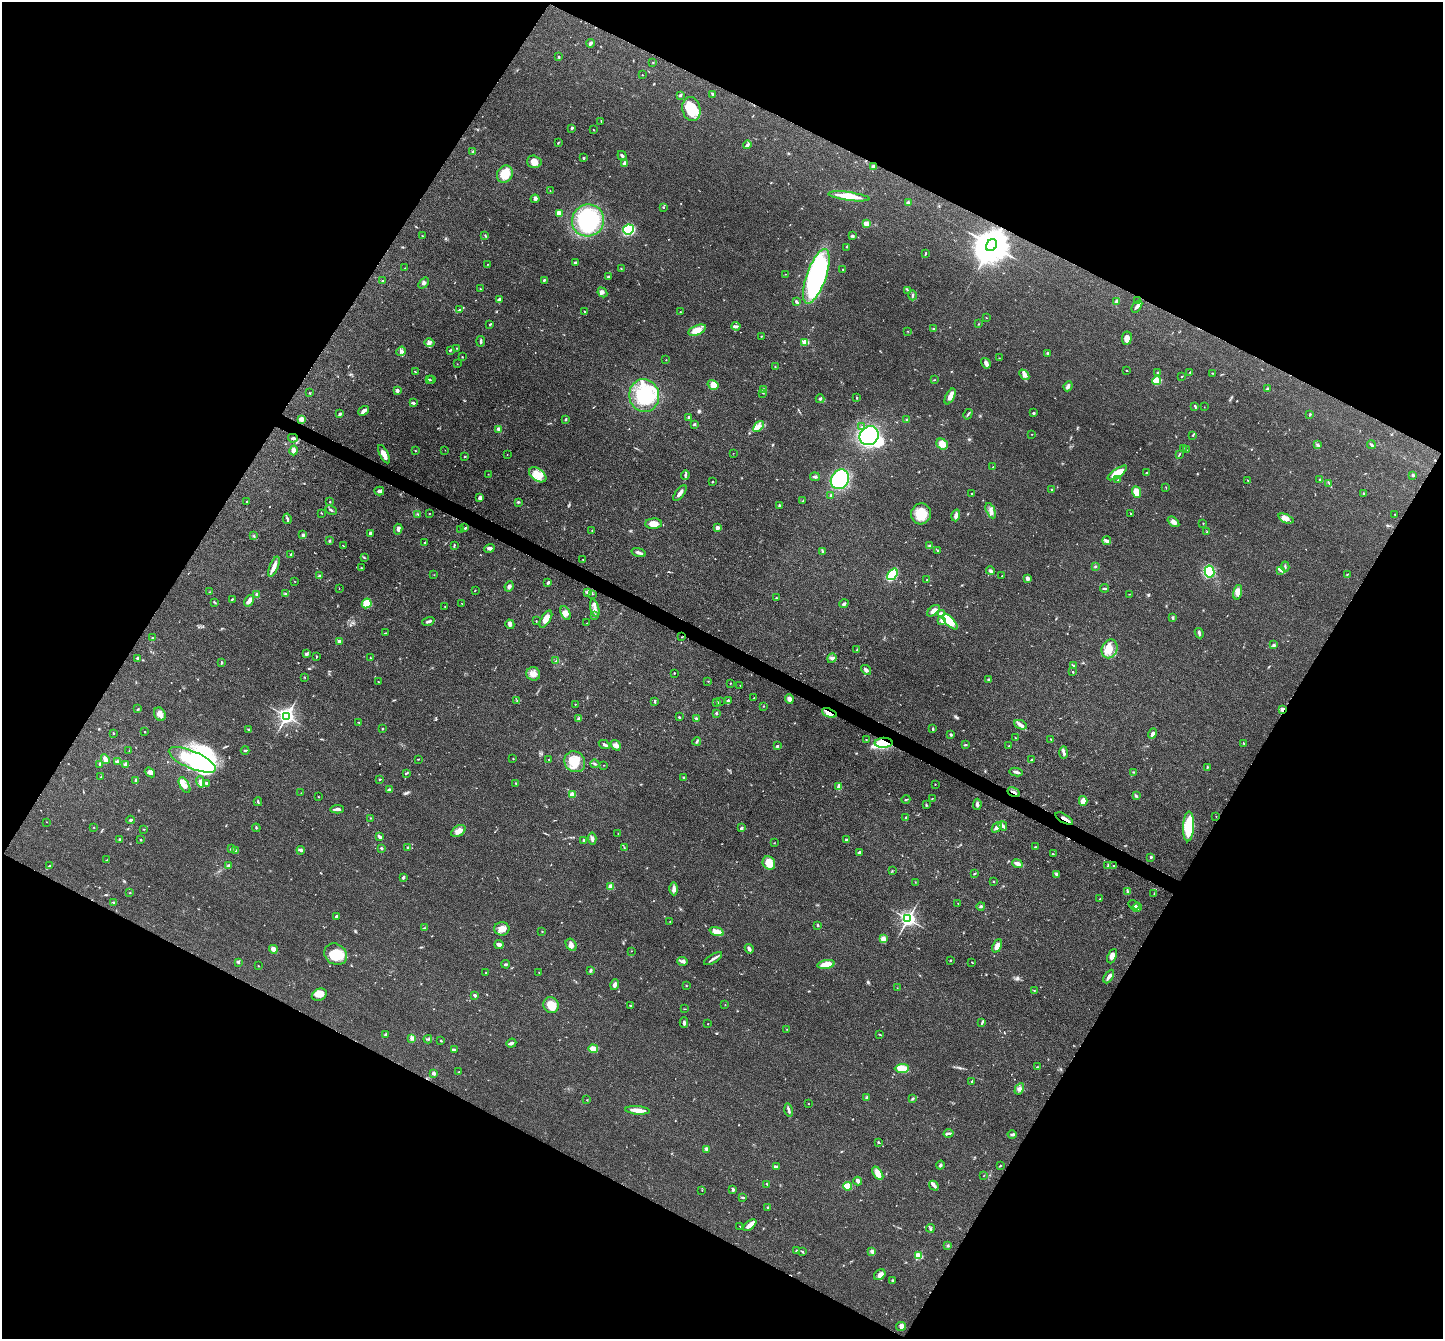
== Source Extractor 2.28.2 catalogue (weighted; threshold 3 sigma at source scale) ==
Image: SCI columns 3-5766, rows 147-5491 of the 5767 x 5775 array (HDU 1 of 3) = the unmasked area's bounding box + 8 px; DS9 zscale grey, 4 x 4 block average (1 PNG px = mean of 4 x 4 image px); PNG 1445 x 1341 px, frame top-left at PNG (2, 2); each listed source drawn as its Kron ellipse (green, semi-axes under 4 px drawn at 4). Shown black and unused: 47% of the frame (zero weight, under 3 of 4 exposures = <1% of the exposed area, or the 3 px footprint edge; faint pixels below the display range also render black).
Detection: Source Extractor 2.28.2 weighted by HDU 2 'WHT'. Background 0.0996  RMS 0.006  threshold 0.027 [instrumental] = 3 sigma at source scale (4.5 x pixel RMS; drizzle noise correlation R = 1.50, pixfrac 1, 0.05/0.05 arcsec/px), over >= 5 px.
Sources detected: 652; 4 inside a brighter object's white glare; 5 cosmic-ray / hot-pixel residue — neither listed nor drawn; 18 coinciding with a brighter row at this scale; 30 inside a brighter listed object's ellipse — not listed separately; of the other 595, all 500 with FLUX_AUTO >= 1.15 (the completeness limit of this list) listed and drawn (95 fainter detections not listed), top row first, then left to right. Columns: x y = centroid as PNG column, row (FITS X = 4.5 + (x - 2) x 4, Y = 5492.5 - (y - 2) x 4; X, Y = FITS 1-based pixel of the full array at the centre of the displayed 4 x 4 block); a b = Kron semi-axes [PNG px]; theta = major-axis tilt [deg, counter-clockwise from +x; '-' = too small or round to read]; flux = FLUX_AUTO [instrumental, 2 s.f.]
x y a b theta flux
590 43 4 2 - 8.3
559 56 3 2 - 1.8
653 62 2 2 - 2.4
642 75 2 2 - 2.6
713 94 3 2 - 7.2
680 95 3 2 - 3.4
691 109 12 9 -78 100
601 121 3 2 - 1.6
572 128 3 2 - 5.7
593 130 3 2 - 1.4
558 143 2 2 - 2.2
747 145 4 2 - 6.2
473 152 2 2 - 2.5
622 156 5 2 - 6.8
583 158 2 2 - 9.2
534 162 7 6 - 27
625 163 3 3 - 13
873 166 4 2 - 7.1
505 174 9 7 61 68
550 191 2 2 - 1.2
849 196 21 4 -8 73
535 199 4 2 - 5.3
908 202 4 3 - 5.3
663 207 2 2 - 3.4
559 213 4 3 - 40
588 220 16 15 - 350
866 224 2 2 - 110
628 229 5 5 - 170
485 235 3 2 - 2.3
422 236 2 2 - 3.5
852 236 4 2 - 2.9
992 245 6 5 - 12000
847 247 2 2 - 2
926 253 3 2 - 2.7
575 262 3 2 - 5.5
487 264 2 2 - 1.2
405 268 2 2 - 1.5
621 268 2 2 - 1.4
843 269 2 2 - 2.4
785 274 2 2 - 1.2
608 276 3 2 - 4.6
816 276 28 9 71 580
544 280 3 2 - 4.8
382 281 3 2 - 3.8
423 283 6 4 50 9.5
481 289 3 2 - 2.1
907 290 2 2 - 1.3
602 292 5 4 - 9.4
912 295 5 2 - 6.3
499 300 4 3 - 12
1116 301 3 3 - 4.9
1138 301 2 2 - 1.8
796 302 3 2 - 6.6
1137 306 7 2 53 15
459 310 4 2 - 5.7
584 311 3 2 - 3.2
680 312 2 2 - 1.8
987 318 2 2 - 1.2
490 324 2 2 - 5.8
978 324 2 2 - 2
736 326 4 2 - 5.7
934 329 3 2 - 5.7
697 330 9 4 23 41
908 331 2 2 - 1.6
761 336 3 2 - 2.3
1127 338 7 5 82 26
481 341 5 2 - 5.8
429 342 5 3 - 9.9
805 342 2 2 - 130
456 348 2 2 - 1.2
450 350 3 2 - 5.9
401 351 5 3 - 8.5
1047 354 3 2 - 1.6
462 357 2 2 - 1.9
999 358 2 2 - 1.2
666 360 2 2 - 1.4
986 363 6 4 -57 12
457 364 2 2 - 1.2
775 367 2 2 - 1.8
1127 371 2 2 - 1.6
415 372 2 2 - 2.7
1190 372 2 2 - 2
1157 373 3 2 - 2.9
1212 373 2 2 - 1.9
1024 375 6 3 -49 10
1181 376 2 2 - 1.8
429 379 3 2 - 4.7
432 380 2 2 - 1.7
935 380 2 2 - 1.2
1156 381 4 4 - 59
713 385 6 4 -32 35
1068 386 5 3 - 9.3
1267 389 3 2 - 6.2
397 390 2 2 - 32
763 390 3 2 - 5
309 393 3 2 - 2.4
763 393 2 2 - 1.4
644 396 16 15 - 220
950 396 8 4 62 23
857 398 3 2 - 2.4
820 399 4 2 - 5.5
413 403 4 2 - 5.6
1195 406 3 2 - 3.8
1204 407 2 2 - 1.2
364 411 6 2 37 16
1033 413 2 2 - 5.8
340 414 2 2 - 6.9
968 414 5 2 - 3.2
1310 414 3 2 - 3
689 417 2 2 - 7.8
301 419 3 3 - 28
566 419 2 2 - 4.6
906 420 2 2 - 2.2
694 424 3 3 - 4.3
758 426 6 3 50 15
862 427 3 2 - 2.8
499 429 3 2 - 16
1032 434 2 2 - 1.5
1193 435 3 2 - 2.4
869 436 10 9 - 300
293 438 5 2 - 8.2
942 444 6 5 - 33
1317 445 2 2 - 1.9
1371 445 4 2 - 6.3
1183 448 2 2 - 1.4
294 450 5 4 - 18
445 450 2 2 - 1.3
1186 450 2 2 - 1.6
415 451 2 2 - 1.5
733 453 2 2 - 1.2
384 454 10 3 -63 27
1179 454 3 2 - 2.8
507 455 2 2 - 1.2
464 457 2 2 - 2.2
993 467 2 2 - 1.7
1117 473 11 4 34 61
1146 473 2 2 - 1.9
488 474 2 2 - 1.2
538 475 9 6 -37 56
685 475 5 2 - 5.6
1413 475 2 2 - 20
815 477 5 2 - 7.6
840 479 10 8 54 260
1118 480 2 2 - 1.4
1320 480 2 2 - 2.9
1248 481 4 2 - 2.1
713 482 2 2 - 5.9
1329 483 2 2 - 2
1166 487 2 2 - 1.2
1051 490 2 2 - 2.1
379 491 5 3 - 7.5
1136 492 6 4 -67 45
680 493 9 2 52 16
1364 493 2 2 - 1.5
972 494 2 2 - 3
831 495 3 2 - 2
480 498 3 3 - 17
247 501 3 2 - 2.4
802 501 2 2 - 1.9
330 502 2 2 - 4.9
518 502 3 2 - 3.6
779 506 4 2 - 4.5
331 510 6 2 -25 5.1
991 511 8 3 -64 12
321 513 3 2 - 1.7
418 514 3 2 - 2.6
429 514 2 2 - 1.9
921 514 10 10 - 87
1131 514 2 2 - 2.2
1395 514 2 2 - 2.1
956 515 6 3 73 16
287 519 5 2 - 6.9
1286 519 8 4 -23 22
1173 522 6 4 -38 14
1203 523 2 2 - 1.8
654 524 8 5 2 28
465 528 3 2 - 4.5
717 528 2 2 - 55
398 529 5 3 - 9.8
461 529 2 2 - 3.1
592 530 2 2 - 1.6
1207 532 3 2 - 1.8
370 533 3 2 - 6
303 535 2 2 - 8
254 536 2 2 - 1.7
329 541 2 2 - 4.3
1107 541 4 3 - 7.2
425 543 3 3 - 3.9
454 545 3 2 - 2.6
930 545 4 2 - 4.8
343 546 3 2 - 2
489 548 5 3 - 8.9
938 550 3 2 - 2.9
822 551 4 2 - 4.1
639 553 7 2 -17 14
291 554 3 2 - 5.5
364 558 2 2 - 1.5
583 559 2 2 - 1.6
1095 566 3 2 - 3.3
1285 566 5 2 - 3.8
274 567 11 4 67 23
361 568 3 2 - 2.1
1280 570 3 2 - 4.9
991 571 4 3 - 6.6
1210 572 6 4 -79 140
892 574 6 3 50 150
1347 574 3 2 - 2.2
434 575 2 2 - 1.3
320 576 3 3 - 4.8
1002 576 2 2 - 1.6
1027 578 4 3 - 9.7
927 580 2 2 - 1.8
294 581 2 2 - 1.1
548 583 3 2 - 5.8
509 586 5 3 - 9.7
339 588 2 2 - 1.6
1105 588 4 2 - 5.7
475 590 3 2 - 1.6
209 592 2 2 - 1.2
588 592 2 2 - 3.3
1238 592 7 4 74 19
285 594 2 2 - 2.1
592 594 2 2 - 1.5
1129 594 2 2 - 1.2
257 595 4 3 - 8.3
776 598 3 2 - 3.4
232 599 3 2 - 3.1
249 601 6 4 56 14
215 603 4 2 - 3.3
367 603 5 4 - 56
462 604 2 2 - 1.5
844 604 5 3 - 6.6
445 606 2 2 - 2.2
595 608 9 3 -75 16
933 611 7 4 38 23
565 613 7 4 -65 21
941 614 4 3 - 13
594 615 3 2 - 3.1
1173 618 3 2 - 3.6
546 619 9 4 59 26
428 621 6 2 20 9.3
536 621 2 2 - 1.9
941 621 3 2 - 5.4
950 621 10 4 -46 75
587 623 2 2 - 1.7
510 624 5 3 - 8.3
385 633 3 2 - 2.7
1199 633 5 2 - 6.6
682 637 2 2 - 2.2
152 638 2 2 - 3.4
339 641 2 2 - 36
1273 645 3 3 - 5.3
1110 649 9 7 67 40
857 650 3 2 - 3
306 654 4 3 - 5.8
316 657 3 2 - 2.8
138 658 2 2 - 8.4
370 658 2 2 - 2.4
832 658 5 4 - 8.3
555 661 3 2 - 1.8
222 662 3 2 - 2.8
1073 666 4 2 - 3.8
866 670 5 3 - 10
1072 672 2 2 - 2.1
674 673 2 2 - 2.8
533 674 7 6 - 22
304 677 2 2 - 2
988 680 3 2 - 3.1
708 681 2 2 - 1.6
378 682 2 2 - 2
730 683 2 2 - 2
740 685 2 2 - 1.4
754 698 2 2 - 2.1
789 699 5 3 - 16
517 701 3 2 - 2.2
720 701 2 2 - 1.6
728 701 3 2 - 6.8
655 702 3 2 - 4
717 702 4 2 - 4.2
575 704 2 2 - 1.7
764 706 2 2 - 1.8
138 709 3 2 - 2.1
1282 709 3 3 - 11
716 713 3 2 - 5
829 713 8 2 -21 14
160 714 7 5 -62 20
286 716 3 3 - 1700
679 717 2 2 - 3.9
696 718 4 2 - 4.4
578 719 3 2 - 2.4
359 723 3 2 - 2.2
1020 725 6 3 -23 12
382 729 2 2 - 2.2
933 729 3 2 - 3.6
249 730 4 2 - 3.8
144 732 2 2 - 5.9
113 733 3 2 - 2.3
951 734 4 2 - 5.3
1152 734 5 4 - 8.9
1015 738 2 2 - 1.4
1051 739 2 2 - 2
866 740 2 2 - 1.5
697 741 4 2 - 5.6
884 743 9 5 1 82
1244 743 3 2 - 3.3
604 744 6 2 -29 9.2
616 745 5 4 - 12
965 745 4 2 - 3.8
777 746 3 2 - 4.6
1008 746 2 2 - 1.2
245 750 4 2 - 3.8
129 751 2 2 - 1.4
1064 753 6 2 89 8.7
105 759 5 3 - 17
419 759 2 2 - 1.3
513 759 2 2 - 1.9
549 759 2 2 - 1.5
192 760 25 8 -23 400
1031 760 2 2 - 2.6
118 762 4 3 - 9.7
575 762 11 10 - 68
100 764 3 2 - 4
125 764 3 3 - 8
595 764 4 2 - 4.6
604 765 2 2 - 1.5
1207 768 3 2 - 2.7
150 772 5 3 - 8.7
1016 772 6 2 -11 11
1133 772 2 2 - 1.7
406 773 4 2 - 3.4
101 777 2 2 - 1.6
684 777 2 2 - 5.7
380 779 3 2 - 2.1
136 780 4 3 - 4.3
200 782 6 2 -74 6.3
206 783 2 2 - 5.2
516 783 4 2 - 3.3
935 784 2 2 - 1.8
184 785 9 4 -61 22
839 787 3 2 - 42
389 790 3 2 - 14
1014 792 6 2 -30 5.8
301 793 2 2 - 1.6
572 794 2 2 - 100
1136 796 3 2 - 3.8
318 797 2 2 - 1.5
906 799 4 2 - 2.7
932 799 2 2 - 1.9
1083 801 5 4 - 28
258 802 4 2 - 4.2
977 804 5 3 - 9.2
926 805 3 2 - 3.4
337 809 7 2 4 12
1216 816 2 2 - 1.2
905 817 2 2 - 1.8
371 818 2 2 - 2.1
1064 819 10 2 -31 21
131 820 4 2 - 4.8
46 822 2 2 - 1.3
1003 826 5 2 - 5.8
1188 826 15 5 88 160
94 827 2 2 - 1.9
997 827 6 3 48 17
256 828 4 2 - 3.2
741 828 2 2 - 9.5
144 829 2 2 - 1.5
458 831 8 5 33 25
618 833 2 2 - 2.1
380 837 3 2 - 8.7
119 839 2 2 - 5.2
592 839 6 3 -84 11
846 839 3 2 - 3.3
141 840 2 2 - 2.9
584 841 4 2 - 7.9
774 843 2 2 - 1.3
408 847 2 2 - 2.7
624 847 3 2 - 2.1
1036 847 3 2 - 3.1
382 848 3 2 - 3.5
231 849 2 2 - 8.6
235 850 2 2 - 4.9
301 850 4 3 - 7.4
859 852 4 2 - 5.3
1053 854 2 2 - 1.3
1151 857 3 2 - 4.1
107 860 2 2 - 1.9
769 863 7 6 - 54
1017 864 5 2 - 19
1108 865 3 2 - 3.8
49 866 3 2 - 3.7
228 866 3 2 - 6.1
1114 866 2 2 - 4
892 871 2 2 - 1.7
975 873 3 2 - 1.6
1056 875 3 2 - 8.7
403 877 2 2 - 9.5
993 881 2 2 - 2.2
915 882 2 2 - 1.3
611 887 2 2 - 100
674 889 6 4 -89 12
1128 892 4 2 - 4.2
130 893 2 2 - 1.4
1154 894 2 2 - 2
1100 899 3 2 - 2.9
114 902 2 2 - 2.8
958 903 2 2 - 1.7
1134 905 6 3 -25 6.4
981 906 4 2 - 5.9
1137 907 5 3 - 9.9
336 916 3 2 - 6.1
908 919 3 2 - 1500
670 921 2 2 - 1.3
818 925 3 2 - 2.9
424 928 4 2 - 3.2
502 929 8 6 -1 29
542 931 2 2 - 1.5
717 931 7 3 -19 38
883 939 4 3 - 21
499 944 4 3 - 14
571 945 6 5 - 16
997 946 7 4 64 26
273 949 4 3 - 28
749 949 5 3 - 8.3
631 951 2 2 - 2.5
336 954 12 10 -35 78
1112 956 7 3 66 20
713 959 10 2 31 12
950 960 2 2 - 3
682 961 5 3 - 10
238 962 3 2 - 7.7
972 962 2 2 - 2.1
506 964 4 2 - 5.7
826 964 8 4 10 61
258 966 2 2 - 1.5
590 971 3 2 - 7
486 972 2 2 - 1.6
539 972 2 2 - 1.2
1109 976 7 2 59 13
615 985 5 3 - 12
686 986 2 2 - 2.6
897 988 2 2 - 1.2
1034 990 2 2 - 1.3
319 995 8 5 25 30
474 995 3 2 - 7.3
551 1005 8 7 - 48
631 1005 2 2 - 2.3
725 1005 2 2 - 1.3
685 1009 3 2 - 1.9
982 1022 4 2 - 5.5
684 1023 5 2 - 6.4
708 1024 2 2 - 1.2
787 1029 2 2 - 1.5
386 1034 3 2 - 3.6
879 1034 3 2 - 2
411 1038 3 2 - 6
428 1039 4 2 - 4.2
441 1041 2 2 - 5.7
511 1043 5 3 - 7.7
454 1049 3 2 - 1.5
593 1049 5 3 - 46
1037 1067 2 2 - 1.9
902 1068 7 3 2 59
459 1072 2 2 - 2.5
433 1073 2 2 - 33
972 1081 2 2 - 4.7
1019 1089 6 4 61 13
867 1098 4 3 - 5.7
912 1099 2 2 - 2.7
587 1100 2 2 - 1.8
808 1104 2 2 - 1.9
637 1110 12 3 -4 43
789 1110 7 2 -75 8.5
949 1133 5 2 - 8.3
1012 1134 4 3 - 5.6
878 1142 2 2 - 3.2
707 1149 3 2 - 12
940 1165 4 2 - 7.1
776 1166 4 2 - 4.3
1000 1166 2 2 - 2.6
878 1173 7 4 -56 29
984 1175 2 2 - 1.2
858 1181 4 2 - 16
767 1184 3 2 - 2.7
848 1186 4 3 - 60
934 1186 5 3 - 8.5
702 1190 2 2 - 1.2
733 1190 3 2 - 8.3
743 1197 4 2 - 4
768 1208 2 2 - 10
750 1225 8 3 37 22
740 1226 2 2 - 1.7
930 1228 4 2 - 4.2
948 1246 2 2 - 2.8
796 1251 4 2 - 5.9
872 1251 4 2 - 5.6
802 1252 3 2 - 3.6
918 1256 2 2 - 240
880 1275 6 4 35 14
893 1280 3 2 - 3.5
901 1326 5 4 - 10
Overlapping masked pixels (flux is a lower limit): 6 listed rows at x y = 992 245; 1282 709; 829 713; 884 743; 1014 792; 1064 819
Diffuse or blended objects may show on this block-average render without a row.